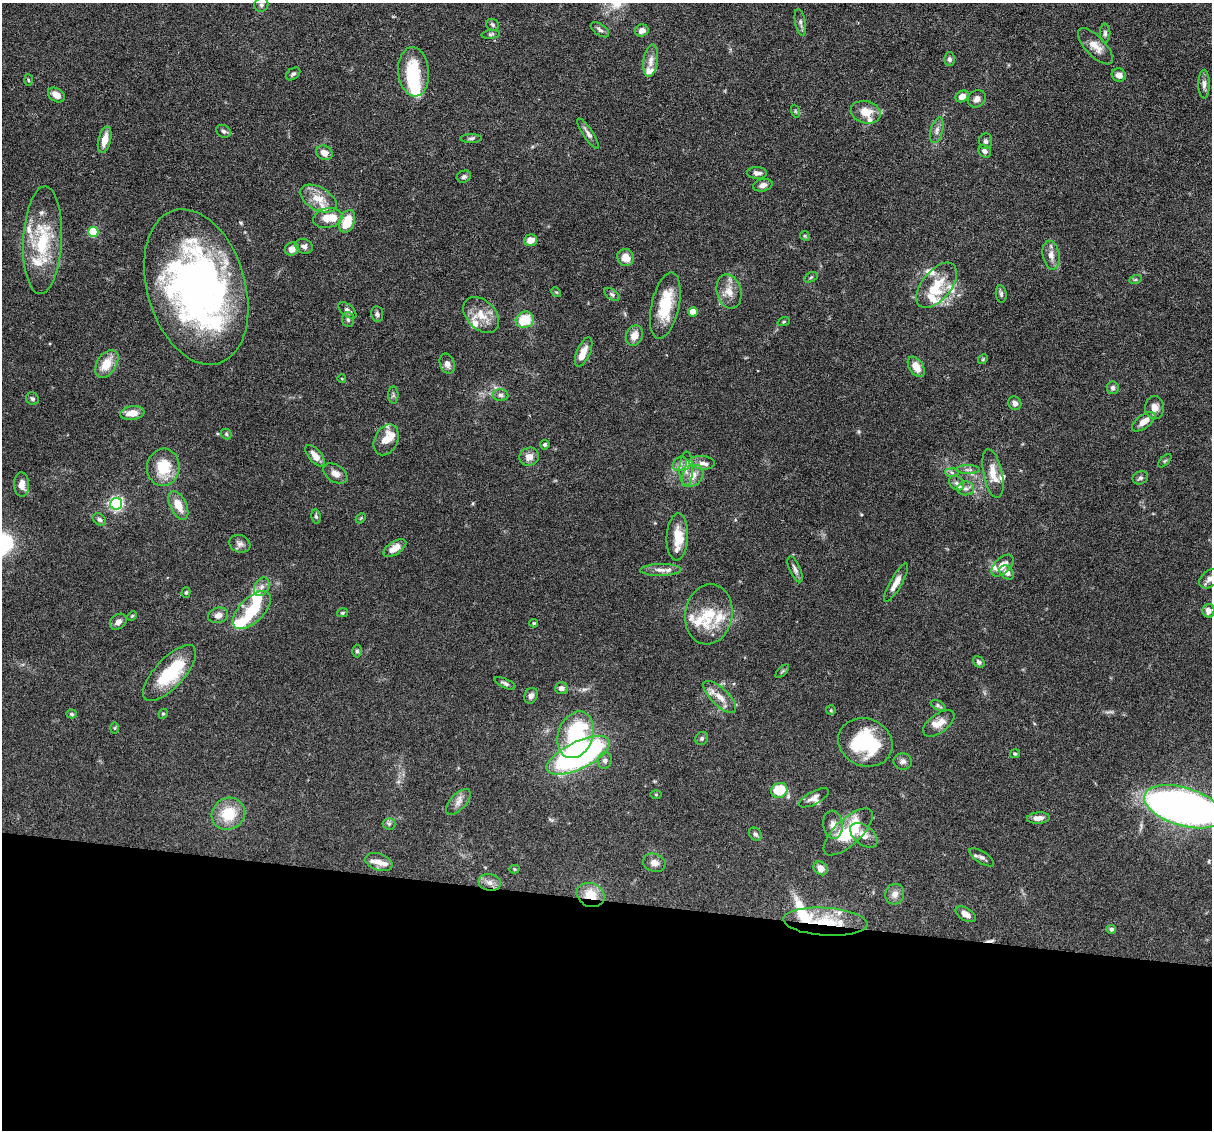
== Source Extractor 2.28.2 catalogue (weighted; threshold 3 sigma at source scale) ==
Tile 14 of 4 x 4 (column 2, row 4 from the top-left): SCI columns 1211-2420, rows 232-1359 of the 4839 x 4859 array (HDU 1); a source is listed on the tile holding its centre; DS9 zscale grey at full resolution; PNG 1214 x 1132 px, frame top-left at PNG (2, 3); each listed source drawn as its Kron ellipse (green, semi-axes under 4 px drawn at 4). Shown black and unused: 20% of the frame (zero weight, under 3 of 6 exposures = <1% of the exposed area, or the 3 px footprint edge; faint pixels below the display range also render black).
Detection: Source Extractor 2.28.2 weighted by HDU 2 'WHT'; one run over the whole footprint, this tile lists its part. Background 0.0627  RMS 0.003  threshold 0.0122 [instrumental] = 3 sigma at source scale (4.09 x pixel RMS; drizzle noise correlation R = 1.36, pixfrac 0.8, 0.05/0.05 arcsec/px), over >= 5 px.
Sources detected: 201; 1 too faint to see at this stretch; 7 inside a brighter object's white glare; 1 cosmic-ray / hot-pixel residue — neither listed nor drawn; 32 inside a brighter listed object's ellipse — not listed separately; the other 160 listed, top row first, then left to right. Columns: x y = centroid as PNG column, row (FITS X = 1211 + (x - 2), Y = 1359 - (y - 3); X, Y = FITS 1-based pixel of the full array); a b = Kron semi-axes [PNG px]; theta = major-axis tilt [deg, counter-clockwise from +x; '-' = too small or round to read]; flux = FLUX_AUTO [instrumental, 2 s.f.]
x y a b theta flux
261 5 7 6 - 0.8
800 22 13 5 -80 0.85
492 25 6 6 - 0.55
600 30 10 5 -34 0.79
642 31 7 6 - 1.6
1105 33 10 5 90 0.68
491 34 9 3 5 0.48
1095 46 23 10 -47 3.1
949 59 7 5 -89 0.63
651 61 16 7 81 2.1
414 72 24 15 -85 12
293 74 8 5 36 0.61
1119 75 7 6 - 1.7
28 80 5 3 - 0.29
1204 84 14 6 90 1.1
56 95 9 6 -33 2.5
962 96 7 5 31 1.8
977 99 9 8 - 1.4
795 111 7 4 -71 0.38
866 112 15 11 -14 4.3
937 130 13 6 75 1.3
223 131 8 6 -31 0.67
588 133 18 5 -57 1.2
471 138 11 4 1 0.63
105 140 13 6 76 3.3
986 141 8 6 -87 0.84
985 151 7 5 -43 1
324 153 8 7 - 2.1
757 173 10 6 -3 1.3
464 177 7 6 - 0.66
763 185 10 6 12 1.3
318 199 20 11 -28 4.5
328 218 15 10 11 4.5
347 221 12 7 70 6.5
93 232 5 5 - 14
805 236 5 4 - 0.33
43 240 54 19 87 16
531 240 7 5 18 2.9
304 246 9 7 -19 1
292 249 7 6 - 1.9
1051 255 15 8 -80 2.1
625 257 9 8 - 3
811 277 7 4 30 0.48
1135 280 6 4 19 0.38
937 285 27 14 51 7.2
196 287 80 49 -73 120
729 291 17 12 -76 3.5
556 292 5 4 - 0.3
612 294 8 5 -38 0.63
1001 294 9 5 -83 0.68
665 306 34 14 77 11
347 310 10 6 -40 1.1
693 312 4 4 - 5.2
377 314 8 6 -81 0.75
481 315 21 14 -45 5
348 319 7 6 - 0.65
525 320 9 8 - 7.8
784 322 6 4 20 0.32
634 336 10 8 67 2.7
583 352 16 6 67 2.7
983 359 5 4 - 0.33
107 364 15 9 57 4.9
447 364 10 7 -71 1.5
916 367 11 7 -56 3.3
342 379 4 3 - 0.2
1113 388 6 6 - 0.82
393 395 8 5 90 0.59
501 395 8 6 -2 0.77
32 399 6 6 - 0.57
1015 403 7 6 - 0.98
1155 408 11 9 -89 2
132 413 12 7 6 3.2
1144 422 13 6 36 2.5
226 434 6 4 -49 0.38
386 440 16 11 64 3.6
545 445 5 4 - 0.52
315 456 13 6 -50 2.7
529 457 10 9 - 2.3
1165 461 8 3 45 0.39
702 463 13 7 -5 1.4
680 464 8 6 45 1
163 467 18 16 84 8.5
686 469 18 6 89 2.1
968 470 12 4 0 0.84
335 473 13 8 -32 2.1
952 473 6 4 -3 0.53
993 474 25 9 -78 4
693 476 12 9 47 3
1140 478 8 6 23 0.68
956 483 8 6 -42 0.84
22 484 12 7 -88 2.4
966 488 8 7 - 1
116 504 6 6 - 60
178 505 15 8 -64 3.8
316 516 7 4 -81 0.5
361 518 6 4 47 0.35
99 519 7 5 -35 0.72
677 537 23 10 87 4.9
240 544 11 8 -19 1.1
395 548 13 6 33 2.8
1002 565 13 7 44 2.6
795 569 14 5 -66 0.98
660 570 20 6 1 2
1007 572 8 6 -42 1.8
1210 579 11 8 39 1.6
896 583 22 6 60 2.7
262 587 10 7 62 1.2
186 592 5 4 - 0.37
252 610 24 12 45 8.9
1208 611 7 6 - 1.6
342 613 5 4 - 0.42
709 614 30 23 80 9.9
218 615 10 7 16 1.6
132 616 5 3 - 0.26
118 622 9 7 39 1.2
534 623 4 3 - 0.31
357 651 6 4 -89 0.49
979 662 6 5 - 0.61
782 671 8 3 45 0.38
170 673 35 14 47 14
505 683 11 4 -25 0.78
561 688 6 6 - 1.4
531 696 8 6 63 0.99
720 697 21 8 -44 3.2
938 706 8 4 -28 0.55
831 710 5 5 - 0.33
72 714 5 4 - 0.4
163 714 5 4 - 0.36
939 723 18 9 37 3
115 728 5 4 - 0.3
576 735 24 17 69 22
702 738 7 6 - 0.57
865 742 28 23 -22 21
1015 754 5 4 - 0.35
578 755 34 13 25 82
605 760 8 7 - 0.96
903 761 9 8 - 1.2
779 790 8 7 - 9.3
656 795 5 3 - 0.25
814 798 16 6 28 1.4
458 802 16 8 46 1.7
1184 807 41 19 -17 180
228 814 17 15 32 8.3
1038 818 11 5 3 1.7
389 824 6 6 - 0.61
833 825 14 9 -82 2.1
848 832 31 13 43 16
755 834 7 5 -48 0.72
864 835 16 9 -39 2.5
982 857 14 5 -32 1.1
379 862 14 8 -20 2
654 863 11 9 -19 1.8
821 868 7 6 - 2.2
514 869 5 4 - 0.29
490 883 11 8 -13 1.6
895 894 10 9 - 1.8
591 895 14 11 -25 6
966 914 11 6 -32 1.9
825 922 42 14 -4 11
1111 929 5 4 - 0.61
Overlapping masked pixels (flux is a lower limit): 2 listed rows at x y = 591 895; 825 922
Isophote crosses this tile's border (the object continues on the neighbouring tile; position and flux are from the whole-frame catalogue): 3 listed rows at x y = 43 240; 1210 579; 1184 807